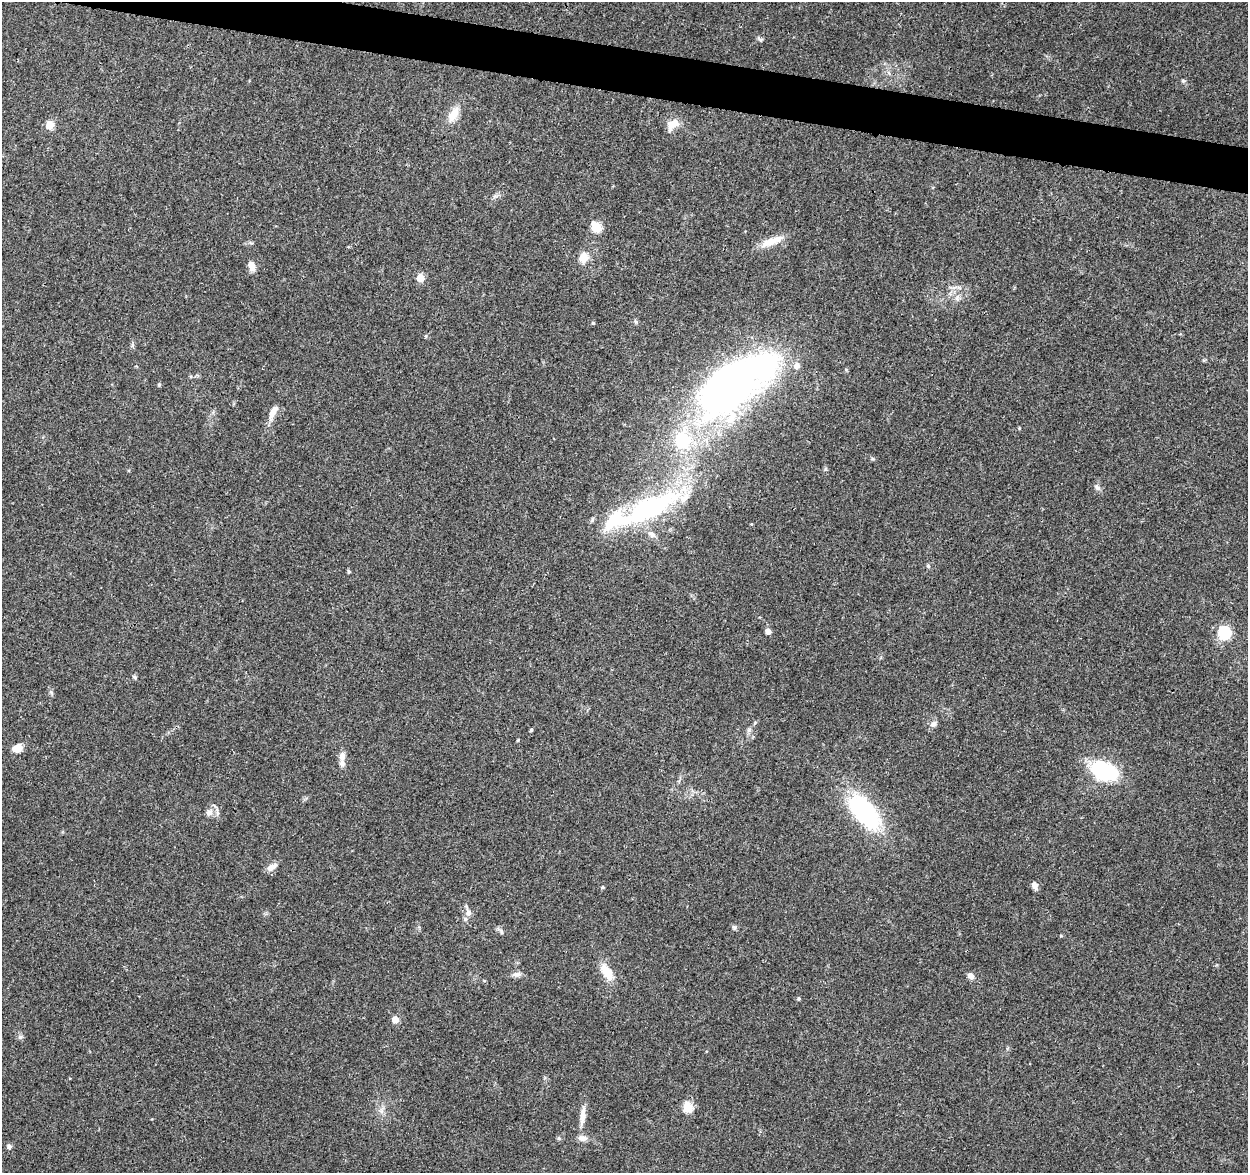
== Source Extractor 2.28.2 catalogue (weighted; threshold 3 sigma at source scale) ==
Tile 11 of 4 x 4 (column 3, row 3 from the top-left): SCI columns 2512-3757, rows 1411-2581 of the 5014 x 5210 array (HDU 1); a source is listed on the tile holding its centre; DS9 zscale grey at full resolution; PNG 1250 x 1175 px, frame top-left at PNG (2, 2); no overlay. Shown black and unused: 3% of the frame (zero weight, under 3 of 4 exposures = <1% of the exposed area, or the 3 px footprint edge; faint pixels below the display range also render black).
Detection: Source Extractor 2.28.2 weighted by HDU 2 'WHT'; one run over the whole footprint, this tile lists its part. Background 0.0369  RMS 0.0034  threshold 0.0152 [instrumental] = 3 sigma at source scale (4.5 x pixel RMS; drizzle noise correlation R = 1.50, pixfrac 1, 0.0396/0.0396 arcsec/px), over >= 5 px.
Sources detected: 57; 2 inside a brighter object's white glare — not listed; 3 inside a brighter listed object's ellipse — not listed separately; the other 52 listed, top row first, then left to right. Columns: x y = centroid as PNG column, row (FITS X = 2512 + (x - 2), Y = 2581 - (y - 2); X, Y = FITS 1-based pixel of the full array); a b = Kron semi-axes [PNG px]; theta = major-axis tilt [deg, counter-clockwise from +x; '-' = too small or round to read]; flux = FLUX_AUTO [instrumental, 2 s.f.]
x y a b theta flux
760 39 9 3 -34 0.58
1183 81 6 4 -19 0.45
454 114 19 10 62 4.7
673 124 17 11 41 3.9
50 125 5 5 - 10
596 227 6 5 - 16
772 241 32 9 20 5.2
583 257 9 8 - 4.5
252 266 10 7 -72 2.8
420 277 5 5 - 7
957 298 10 4 59 0.96
593 323 5 4 - 0.4
132 345 7 4 89 0.61
796 366 7 6 - 2.1
159 385 5 4 - 0.46
728 386 73 41 42 180
273 412 15 7 58 3
1019 428 4 4 - 0.33
682 440 7 6 - 36
1097 488 10 6 -45 1
651 507 77 24 28 57
652 534 13 7 -33 1.9
349 571 5 4 - 0.44
768 631 5 4 - 2.5
1224 633 6 6 - 45
134 677 6 5 - 0.5
51 692 8 4 -59 0.65
933 724 9 7 41 1.3
531 730 4 4 - 0.43
749 730 6 6 - 0.8
518 740 3 3 - 0.4
17 748 11 9 26 3.2
342 756 11 7 -89 2.2
1104 771 22 14 -22 31
209 812 11 9 29 2
864 812 44 21 -50 39
272 867 15 7 31 2.1
1034 885 8 6 -77 1.7
602 887 5 4 - 0.48
468 913 9 8 - 1.7
734 927 7 4 -18 0.6
501 932 8 4 -81 0.64
1061 936 5 3 - 0.29
607 972 23 11 -58 5.8
517 974 12 7 4 1.4
971 976 7 6 - 1.8
799 999 5 5 - 0.48
395 1020 5 5 - 5.4
20 1037 5 5 - 0.68
688 1107 5 5 - 17
582 1116 25 7 83 3.3
9 1146 7 6 - 0.79
Unlisted compact peaks at least as high as the median listed source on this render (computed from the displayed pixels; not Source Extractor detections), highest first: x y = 928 566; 873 459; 825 469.